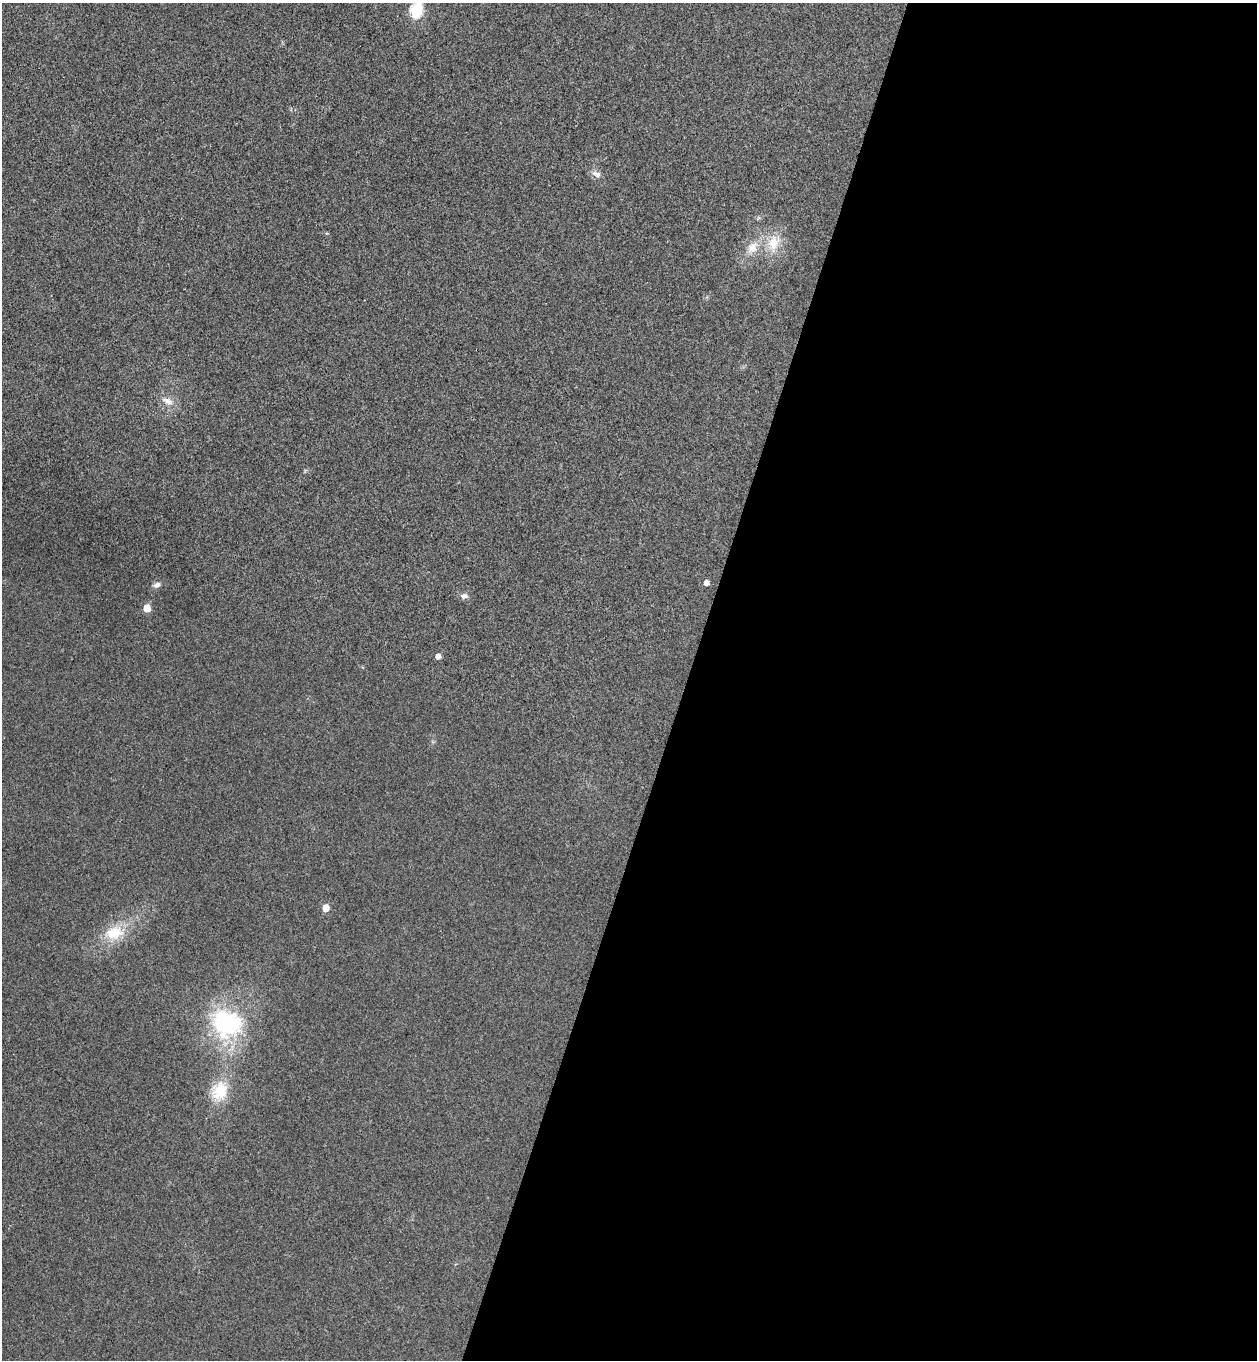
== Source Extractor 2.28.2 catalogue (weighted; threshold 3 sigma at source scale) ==
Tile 12 of 4 x 4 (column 4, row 3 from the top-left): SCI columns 3959-5213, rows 1387-2744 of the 5534 x 5489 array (HDU 1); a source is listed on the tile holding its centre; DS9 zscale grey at full resolution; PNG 1259 x 1362 px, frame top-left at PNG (2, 3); no overlay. Shown black and unused: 45% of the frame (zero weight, under 3 of 4 exposures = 6% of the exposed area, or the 3 px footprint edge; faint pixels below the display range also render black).
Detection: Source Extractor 2.28.2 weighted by HDU 2 'WHT'; one run over the whole footprint, this tile lists its part. Background 0.0414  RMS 0.0068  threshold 0.0308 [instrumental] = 3 sigma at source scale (4.5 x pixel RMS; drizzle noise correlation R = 1.50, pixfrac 1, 0.05/0.05 arcsec/px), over >= 5 px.
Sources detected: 14; all 14 listed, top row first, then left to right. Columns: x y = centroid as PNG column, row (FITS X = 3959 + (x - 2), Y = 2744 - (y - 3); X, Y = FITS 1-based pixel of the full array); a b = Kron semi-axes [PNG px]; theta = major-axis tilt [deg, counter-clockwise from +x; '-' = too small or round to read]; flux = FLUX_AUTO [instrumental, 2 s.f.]
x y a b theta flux
416 10 8 6 74 69
597 174 13 7 -18 3.6
774 243 26 16 73 17
752 247 19 12 53 10
168 401 18 9 -26 6.4
706 583 5 5 - 3.6
157 585 10 7 17 2.6
464 596 10 7 -4 2.7
147 608 6 5 - 9.6
438 656 5 5 - 3.6
326 908 6 6 - 7
114 933 28 19 14 22
227 1023 38 31 -28 83
220 1091 27 21 72 22
Isophote crosses this tile's border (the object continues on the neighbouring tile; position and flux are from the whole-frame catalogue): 1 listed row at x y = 416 10